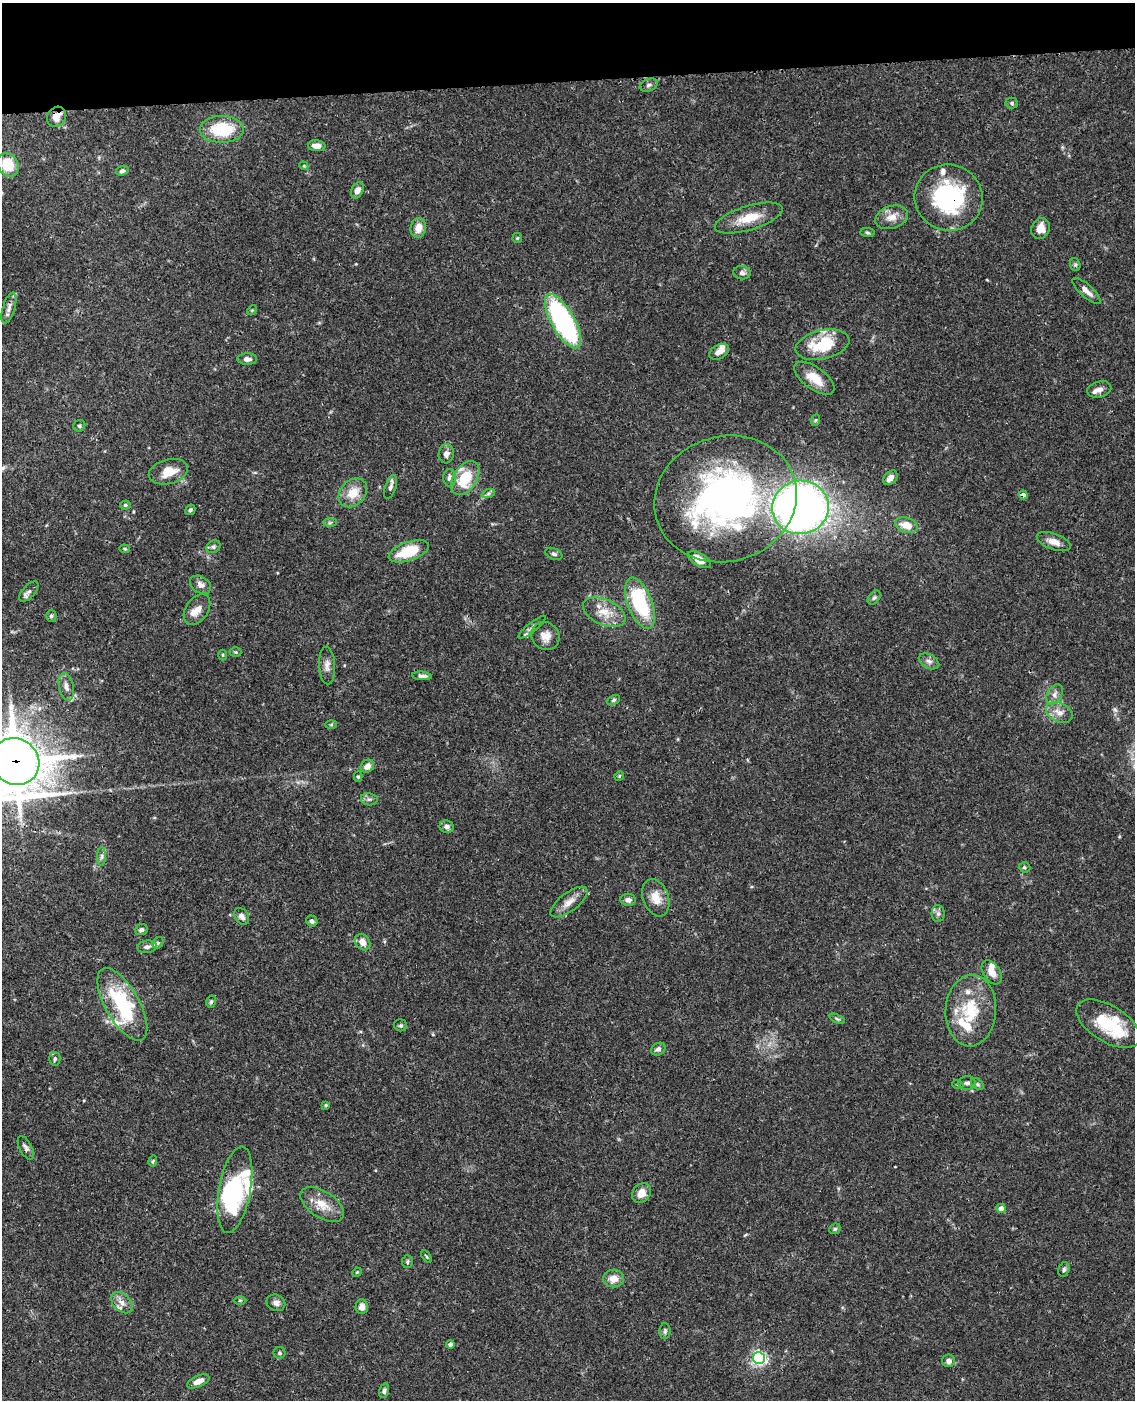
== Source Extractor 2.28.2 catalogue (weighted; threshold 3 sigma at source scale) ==
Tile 3 of 4 x 3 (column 3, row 1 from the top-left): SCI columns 2387-3519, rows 3052-4449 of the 4770 x 4604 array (HDU 1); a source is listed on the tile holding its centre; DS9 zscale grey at full resolution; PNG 1137 x 1402 px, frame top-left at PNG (2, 3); each listed source drawn as its Kron ellipse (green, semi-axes under 4 px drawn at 4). Shown black and unused: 6% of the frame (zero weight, under 3 of 4 exposures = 6% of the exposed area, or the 3 px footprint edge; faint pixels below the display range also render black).
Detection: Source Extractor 2.28.2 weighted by HDU 2 'WHT'; one run over the whole footprint, this tile lists its part. Background 0.0574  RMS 0.003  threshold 0.0137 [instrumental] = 3 sigma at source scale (4.5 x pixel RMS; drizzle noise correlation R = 1.50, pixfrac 1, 0.05/0.05 arcsec/px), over >= 5 px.
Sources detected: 141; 1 inside a brighter object's white glare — neither listed nor drawn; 17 inside a brighter listed object's ellipse — not listed separately; the other 123 listed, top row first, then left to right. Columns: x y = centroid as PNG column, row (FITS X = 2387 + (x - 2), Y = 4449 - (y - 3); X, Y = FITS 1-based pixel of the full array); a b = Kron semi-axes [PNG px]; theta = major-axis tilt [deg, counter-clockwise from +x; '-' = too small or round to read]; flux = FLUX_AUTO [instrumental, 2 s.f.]
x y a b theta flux
649 85 9 6 20 0.88
1012 103 6 5 - 0.54
57 117 10 9 - 2.8
222 129 22 13 1 14
317 146 9 5 -3 2.5
8 165 12 10 -60 7.8
304 166 4 3 - 0.29
122 171 6 4 20 0.75
357 190 8 6 65 1.9
949 198 34 33 - 35
892 217 17 11 17 3.5
749 218 35 12 17 6.8
418 228 10 7 78 3.3
1041 228 10 9 - 3.2
868 233 7 4 -8 0.46
517 238 5 5 - 0.36
1075 265 6 5 - 0.52
742 273 8 6 -6 1.1
1087 291 18 6 -43 2
9 308 16 6 73 1.6
252 310 5 4 - 0.34
563 321 30 11 -60 59
822 345 27 14 13 14
719 352 11 7 28 1.6
247 359 10 6 -1 1.4
814 378 23 11 -36 5.3
1099 389 12 8 15 1.7
816 420 6 4 70 0.36
79 426 6 5 - 0.58
446 454 9 7 84 1.5
168 472 20 12 15 5.5
450 478 8 6 -88 1.4
465 478 19 11 58 11
890 478 8 6 47 1.9
391 487 12 5 71 1.1
353 493 16 12 47 5.2
488 494 7 4 19 0.63
1023 495 4 4 - 1.8
726 499 72 62 16 120
125 505 5 4 - 0.49
800 507 28 27 - 220
190 510 5 4 - 0.64
330 523 7 4 1 0.52
906 525 11 7 -18 4.3
1054 542 18 8 -20 2.6
213 547 7 6 - 0.73
125 549 5 4 - 0.39
409 551 21 9 18 9.9
554 554 9 5 -23 0.74
700 560 13 6 -32 3.8
200 585 11 8 -32 1.7
29 591 13 6 47 1.1
874 598 8 5 49 0.7
640 603 27 12 -69 23
197 609 17 11 56 2.7
604 612 22 12 -24 5.3
51 616 6 5 - 0.58
532 627 17 4 39 1.1
545 636 15 13 -45 3.1
236 652 6 5 - 0.4
223 655 5 3 - 0.3
929 661 11 7 -29 1.3
327 665 19 8 -88 2
422 676 10 4 -5 1.1
66 687 14 7 -77 1.9
1055 694 11 7 59 1.5
613 700 7 4 28 0.56
1059 712 14 9 -27 2.6
331 724 6 4 2 0.38
15 761 24 22 -40 980
367 766 7 6 - 1.9
619 776 5 4 - 0.32
358 777 5 4 - 0.48
369 799 8 6 -11 0.84
447 827 7 6 - 1.3
102 856 9 4 89 0.84
1024 867 6 5 - 0.5
656 898 19 13 -70 4.2
628 900 8 6 -7 1.3
569 902 22 9 37 3.1
938 914 8 6 -89 0.92
242 916 9 6 -56 1.3
312 921 6 5 - 0.86
141 930 6 5 - 0.77
363 942 9 7 -52 2.5
158 943 6 5 - 0.6
147 947 9 6 7 1.2
992 972 13 8 -56 2.6
211 1002 6 5 - 0.59
122 1004 40 17 -60 24
971 1011 36 25 87 15
837 1019 8 4 -23 0.54
1108 1024 35 18 -31 15
401 1025 6 6 - 0.55
658 1049 7 6 - 1
55 1059 7 6 - 0.77
967 1083 9 7 -2 1.1
977 1084 7 4 -37 0.57
958 1085 5 3 - 0.39
326 1105 4 3 - 0.42
26 1148 13 6 -62 1.1
153 1161 5 4 - 0.41
235 1190 44 16 80 18
641 1193 10 8 53 2.9
322 1204 24 13 -33 5.1
1001 1208 5 4 - 1.7
835 1229 6 5 - 0.47
426 1257 7 3 -55 0.36
407 1262 6 5 - 0.54
1064 1269 7 5 75 0.67
357 1272 5 4 - 0.28
613 1278 10 9 - 3
240 1300 6 4 1 0.41
122 1303 12 8 -43 2
276 1303 9 8 - 1.3
362 1307 7 6 - 1.8
665 1331 8 5 88 0.62
450 1344 4 4 - 1.2
279 1353 6 6 - 0.59
759 1358 6 6 - 78
948 1361 6 6 - 1.2
198 1381 12 5 24 2.6
384 1391 7 5 74 0.76
Overlapping masked pixels (flux is a lower limit): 5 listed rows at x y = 57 117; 949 198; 1023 495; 15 761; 26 1148
Isophote crosses this tile's border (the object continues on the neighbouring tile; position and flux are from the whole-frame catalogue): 1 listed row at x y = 15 761